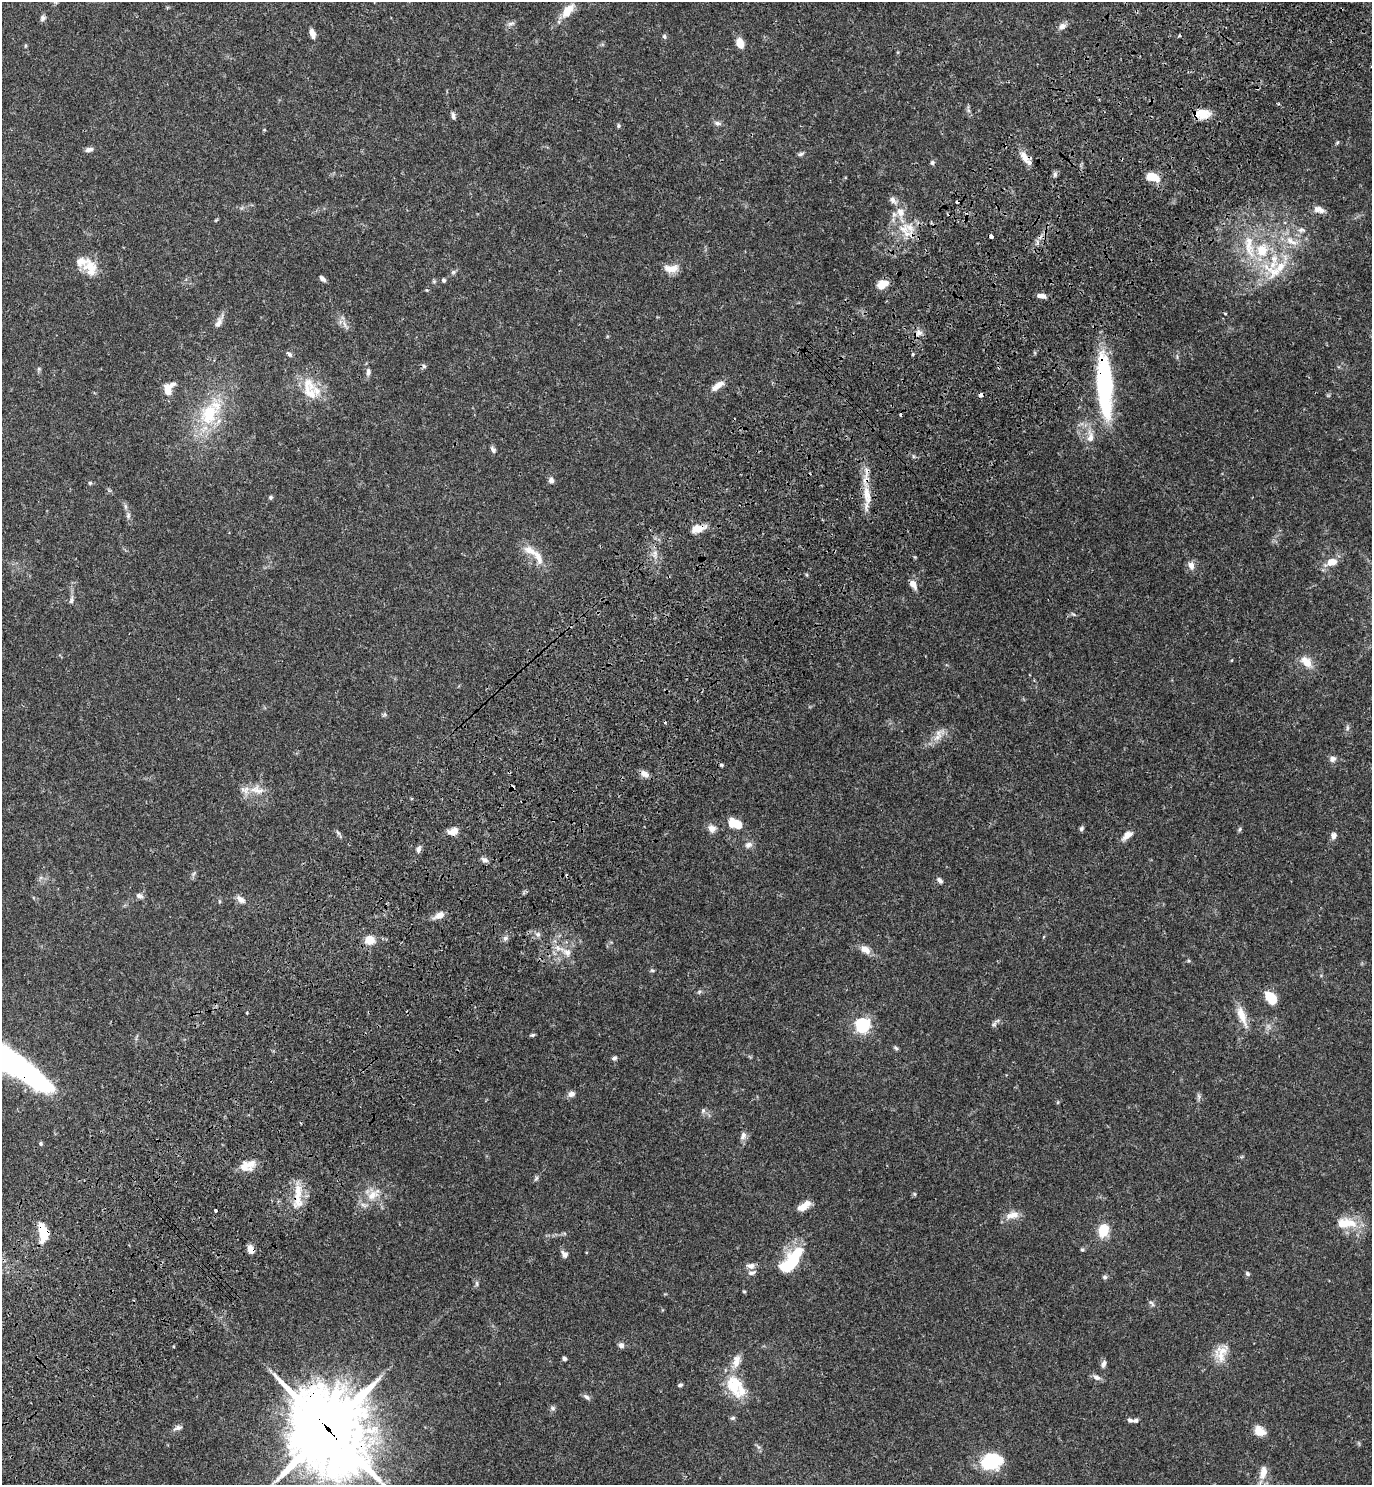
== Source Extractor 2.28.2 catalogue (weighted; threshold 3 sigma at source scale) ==
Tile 10 of 4 x 4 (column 2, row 3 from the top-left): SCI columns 1759-3128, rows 1575-3057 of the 6120 x 6120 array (HDU 1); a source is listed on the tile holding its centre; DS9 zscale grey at full resolution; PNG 1374 x 1487 px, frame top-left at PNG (2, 2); no overlay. Shown black and unused: <1% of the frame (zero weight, under 3 of 4 exposures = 6% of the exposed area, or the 3 px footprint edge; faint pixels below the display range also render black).
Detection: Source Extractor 2.28.2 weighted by HDU 2 'WHT'; one run over the whole footprint, this tile lists its part. Background 0.0581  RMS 0.0031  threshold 0.0138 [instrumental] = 3 sigma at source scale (4.5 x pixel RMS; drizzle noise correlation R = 1.50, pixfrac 1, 0.05/0.05 arcsec/px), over >= 5 px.
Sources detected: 170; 6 cosmic-ray / hot-pixel residue — not listed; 20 inside a brighter listed object's ellipse — not listed separately; the other 144 listed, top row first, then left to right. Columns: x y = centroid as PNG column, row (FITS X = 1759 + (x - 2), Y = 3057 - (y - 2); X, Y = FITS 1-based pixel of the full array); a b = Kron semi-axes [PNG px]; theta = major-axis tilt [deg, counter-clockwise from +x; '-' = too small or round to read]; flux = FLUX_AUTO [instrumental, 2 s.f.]
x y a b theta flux
568 11 17 9 53 5.1
43 18 8 6 51 0.86
511 24 10 5 13 0.88
1062 26 11 8 33 1.4
312 33 10 6 -71 2
664 36 7 5 -60 0.62
740 43 9 6 -69 4.3
25 46 5 3 - 0.29
1203 114 16 12 -9 4.5
453 116 9 5 -80 0.83
717 123 9 6 -18 0.95
619 126 7 4 -85 0.45
264 130 5 3 - 0.23
1337 143 6 3 20 0.38
89 149 10 5 11 1
801 154 9 4 24 0.62
1024 157 17 8 -60 3.3
932 163 6 5 - 0.61
1055 174 6 6 - 0.71
1152 177 13 7 -18 6.2
1318 209 11 9 2 1.9
901 213 21 10 -78 5
216 220 6 4 44 0.31
903 229 17 12 -32 5.4
1301 230 11 6 0 1.1
991 236 4 3 - 1.7
1290 240 12 9 -70 3
1249 246 41 13 -80 12
90 268 23 16 -75 5.8
671 268 20 10 2 3.5
453 272 7 5 44 0.62
1275 272 28 21 -7 11
322 279 8 4 -42 0.95
443 280 5 5 - 0.56
882 284 12 7 28 3.9
1041 296 11 5 -7 1.6
1225 313 4 3 - 0.24
219 322 15 8 63 1.8
345 324 14 4 -71 1.3
918 333 12 7 29 1.7
289 354 8 5 -45 0.8
913 354 4 3 - 0.44
424 366 6 5 - 0.58
39 369 6 5 - 0.48
368 372 9 6 83 1.2
1105 385 73 16 -87 38
718 386 19 7 35 2.5
307 388 31 13 83 6.2
168 390 10 7 -80 4.4
209 414 33 22 66 18
1090 437 19 9 -88 3.3
493 450 9 6 -52 0.88
551 480 8 6 -70 1.1
90 483 5 5 - 0.42
867 496 39 10 -88 6.5
271 497 6 5 - 0.51
128 516 8 6 75 0.81
698 528 18 8 15 3.5
530 551 24 10 -30 4
1332 562 13 8 20 4.1
1191 565 10 8 -66 2
913 584 12 7 -60 2
71 600 10 6 78 0.93
1073 614 7 4 -43 0.45
1232 660 4 3 - 0.23
1307 662 14 9 -45 4.1
384 715 6 4 19 0.45
1347 728 8 4 -83 0.65
938 733 18 11 22 3.2
1332 759 8 7 - 1.2
721 765 5 4 - 0.44
644 774 12 8 -26 1.7
257 790 24 10 -10 4.2
735 823 16 10 -22 5
712 828 10 10 - 1.9
1081 829 7 5 49 0.61
1240 829 6 5 - 0.48
453 831 13 8 18 2.5
338 833 9 4 -48 0.63
1127 835 14 7 39 2.3
1333 836 7 6 - 1.5
748 845 10 8 21 1.4
419 849 9 5 74 1
484 860 9 7 -25 1.1
193 874 6 5 - 0.59
940 880 9 6 -45 0.92
139 896 10 7 -20 1.1
240 899 12 7 -40 1.8
439 915 13 7 26 2.4
538 934 6 6 - 0.8
505 938 7 6 - 0.9
370 940 6 6 - 7
865 949 13 8 -34 2.6
567 952 13 10 -31 2.7
652 970 6 4 -1 0.5
699 992 6 4 47 0.51
1271 997 12 8 -53 9
1242 1016 29 9 -69 4.7
994 1024 8 5 31 0.75
862 1025 6 6 - 77
532 1035 6 4 11 0.49
896 1048 7 4 -36 0.51
614 1058 5 5 - 0.74
9 1062 91 21 -33 94
572 1094 8 7 - 1.5
1199 1096 9 4 -89 0.73
1058 1102 5 3 - 0.31
703 1110 7 5 70 0.66
743 1136 12 7 75 1.4
41 1143 5 5 - 0.47
251 1163 19 12 65 3.4
536 1178 8 5 54 0.6
373 1195 21 12 32 5.2
298 1196 41 11 88 6.5
804 1206 16 7 36 3.1
215 1211 3 3 - 0.44
1012 1215 20 9 14 2.9
1346 1223 30 14 1 7.3
1103 1230 12 10 76 6.6
43 1232 18 9 -79 8.6
251 1249 8 5 -63 3.2
1082 1249 6 4 0 0.37
564 1254 9 7 -58 1.3
790 1262 27 10 51 24
751 1266 10 7 0 1.5
1247 1273 6 5 - 0.57
1105 1277 6 6 - 0.64
477 1283 9 4 -90 0.63
1152 1303 10 4 -48 0.67
621 1345 6 6 - 1.2
1221 1353 25 16 68 5.2
564 1358 5 4 - 0.78
1103 1364 9 6 69 1
1097 1377 11 6 -31 1.3
680 1385 6 4 16 0.51
733 1387 36 17 -75 10
586 1397 10 6 -43 0.91
552 1408 8 6 -16 0.68
1130 1420 8 5 -12 0.8
178 1428 13 6 19 1.1
328 1429 33 28 -58 2100
1260 1431 14 10 -29 3.4
991 1462 23 17 13 14
1263 1473 20 9 78 3.3
Overlapping masked pixels (flux is a lower limit): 12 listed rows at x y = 1203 114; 1024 157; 903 229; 1105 385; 867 496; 698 528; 1242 1016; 9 1062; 298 1196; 43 1232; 251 1249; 328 1429
Isophote crosses this tile's border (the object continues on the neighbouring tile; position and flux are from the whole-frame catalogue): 2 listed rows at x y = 9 1062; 328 1429